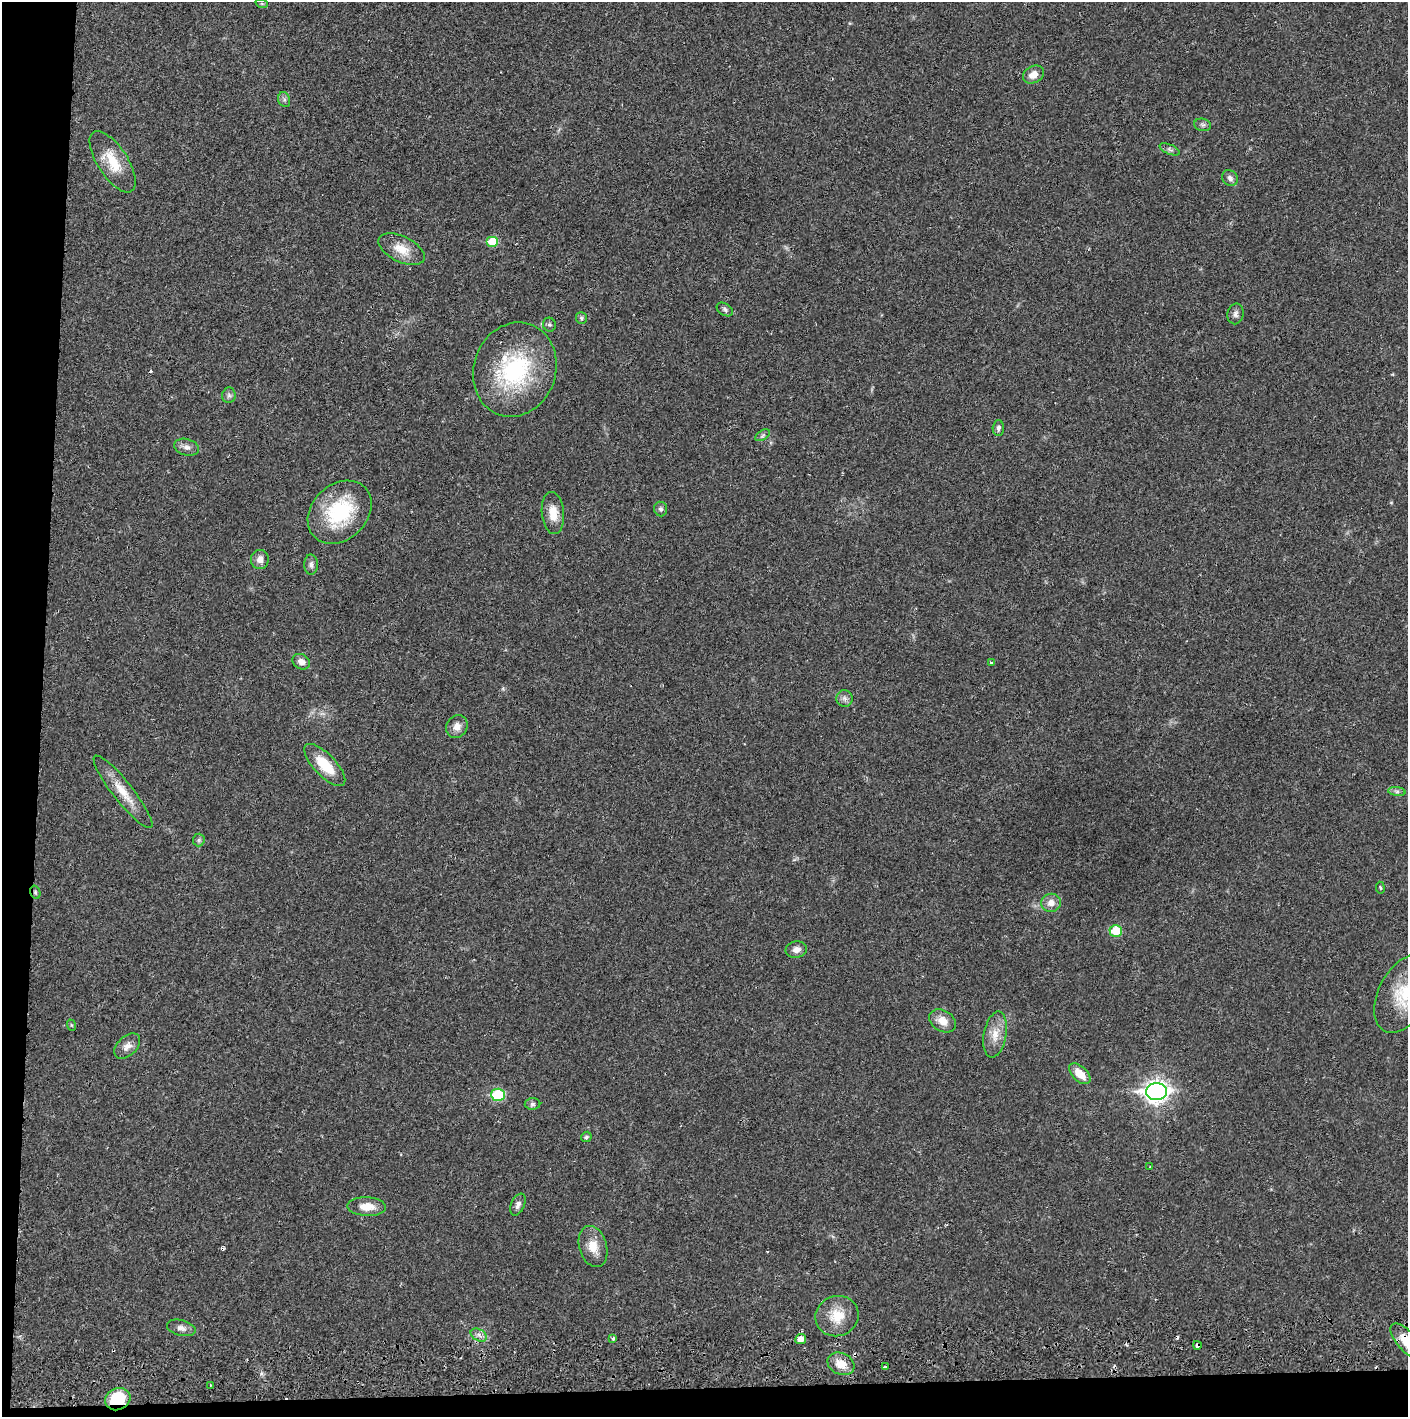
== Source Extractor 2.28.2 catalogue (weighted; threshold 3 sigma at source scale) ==
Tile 7 of 3 x 3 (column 1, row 3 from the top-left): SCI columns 4-1409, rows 56-1470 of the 4229 x 4360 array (HDU 1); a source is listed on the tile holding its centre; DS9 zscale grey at full resolution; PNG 1410 x 1419 px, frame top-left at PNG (2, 2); each listed source drawn as its Kron ellipse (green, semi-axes under 4 px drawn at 4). Shown black and unused: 5% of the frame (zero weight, under 2 of 3 exposures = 3% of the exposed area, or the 3 px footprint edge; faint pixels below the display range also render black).
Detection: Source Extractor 2.28.2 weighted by HDU 2 'WHT'; one run over the whole footprint, this tile lists its part. Background 0.0213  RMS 0.0035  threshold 0.0156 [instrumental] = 3 sigma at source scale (4.5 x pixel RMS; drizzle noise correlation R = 1.50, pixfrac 1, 0.05/0.05 arcsec/px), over >= 5 px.
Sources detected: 67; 6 cosmic-ray / hot-pixel residue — neither listed nor drawn; the other 61 listed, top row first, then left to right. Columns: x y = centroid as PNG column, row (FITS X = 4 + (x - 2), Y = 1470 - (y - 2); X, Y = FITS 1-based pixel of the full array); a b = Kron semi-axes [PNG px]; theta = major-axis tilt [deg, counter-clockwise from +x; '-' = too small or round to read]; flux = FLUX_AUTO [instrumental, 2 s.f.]
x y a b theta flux
262 4 6 4 -19 0.43
1033 75 11 8 28 3.2
284 100 7 6 - 0.89
1203 125 8 6 -14 0.96
1170 149 11 5 -23 0.88
113 162 35 15 -57 10
1230 178 8 7 - 1.4
493 242 6 5 - 10
401 249 25 12 -26 6.1
725 309 9 6 -33 0.92
1235 314 10 8 80 1.3
581 318 6 5 - 0.61
549 325 7 6 - 0.62
515 370 48 41 70 39
229 395 8 6 84 0.98
998 428 8 5 87 1.1
763 435 8 4 31 0.75
187 447 12 8 -15 1.8
661 509 7 6 - 1
340 512 35 27 44 25
553 513 21 11 -84 5.3
260 559 9 9 - 2.4
311 565 10 7 -90 1.2
301 662 9 7 -29 2
991 663 3 3 - 0.38
845 698 8 8 - 1.4
457 726 12 10 58 2.7
325 765 27 11 -46 9.8
1397 791 9 4 -8 0.92
123 792 45 10 -52 7.3
199 840 6 6 - 0.66
1380 888 6 3 -81 0.37
35 892 7 5 -72 0.64
1051 903 10 9 - 2.6
1116 931 6 5 - 10
796 950 11 8 12 2
1405 993 43 25 60 20
942 1021 14 10 -31 4
71 1025 6 3 -71 0.39
995 1034 23 11 80 4.9
127 1046 15 9 43 2.5
1080 1074 13 7 -44 5.1
1157 1092 10 8 1 210
498 1095 7 6 - 21
532 1104 8 6 0 0.84
586 1137 5 5 - 0.76
1150 1167 3 2 - 0.3
518 1205 11 6 67 1.5
367 1207 19 9 -2 4.7
593 1247 21 14 -74 5.5
837 1316 22 20 21 8
181 1328 14 8 -14 2
479 1335 9 5 -27 1.4
613 1338 3 3 - 0.87
801 1339 5 5 - 3
1407 1341 22 9 -49 8
1197 1345 4 4 - 2.6
841 1364 14 10 -25 4.5
885 1367 3 3 - 1.6
210 1385 3 2 - 0.26
118 1399 13 11 23 15
Overlapping masked pixels (flux is a lower limit): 4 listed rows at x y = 35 892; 1407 1341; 1197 1345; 118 1399
Isophote crosses this tile's border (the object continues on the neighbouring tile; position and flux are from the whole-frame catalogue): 2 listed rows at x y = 1405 993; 1407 1341